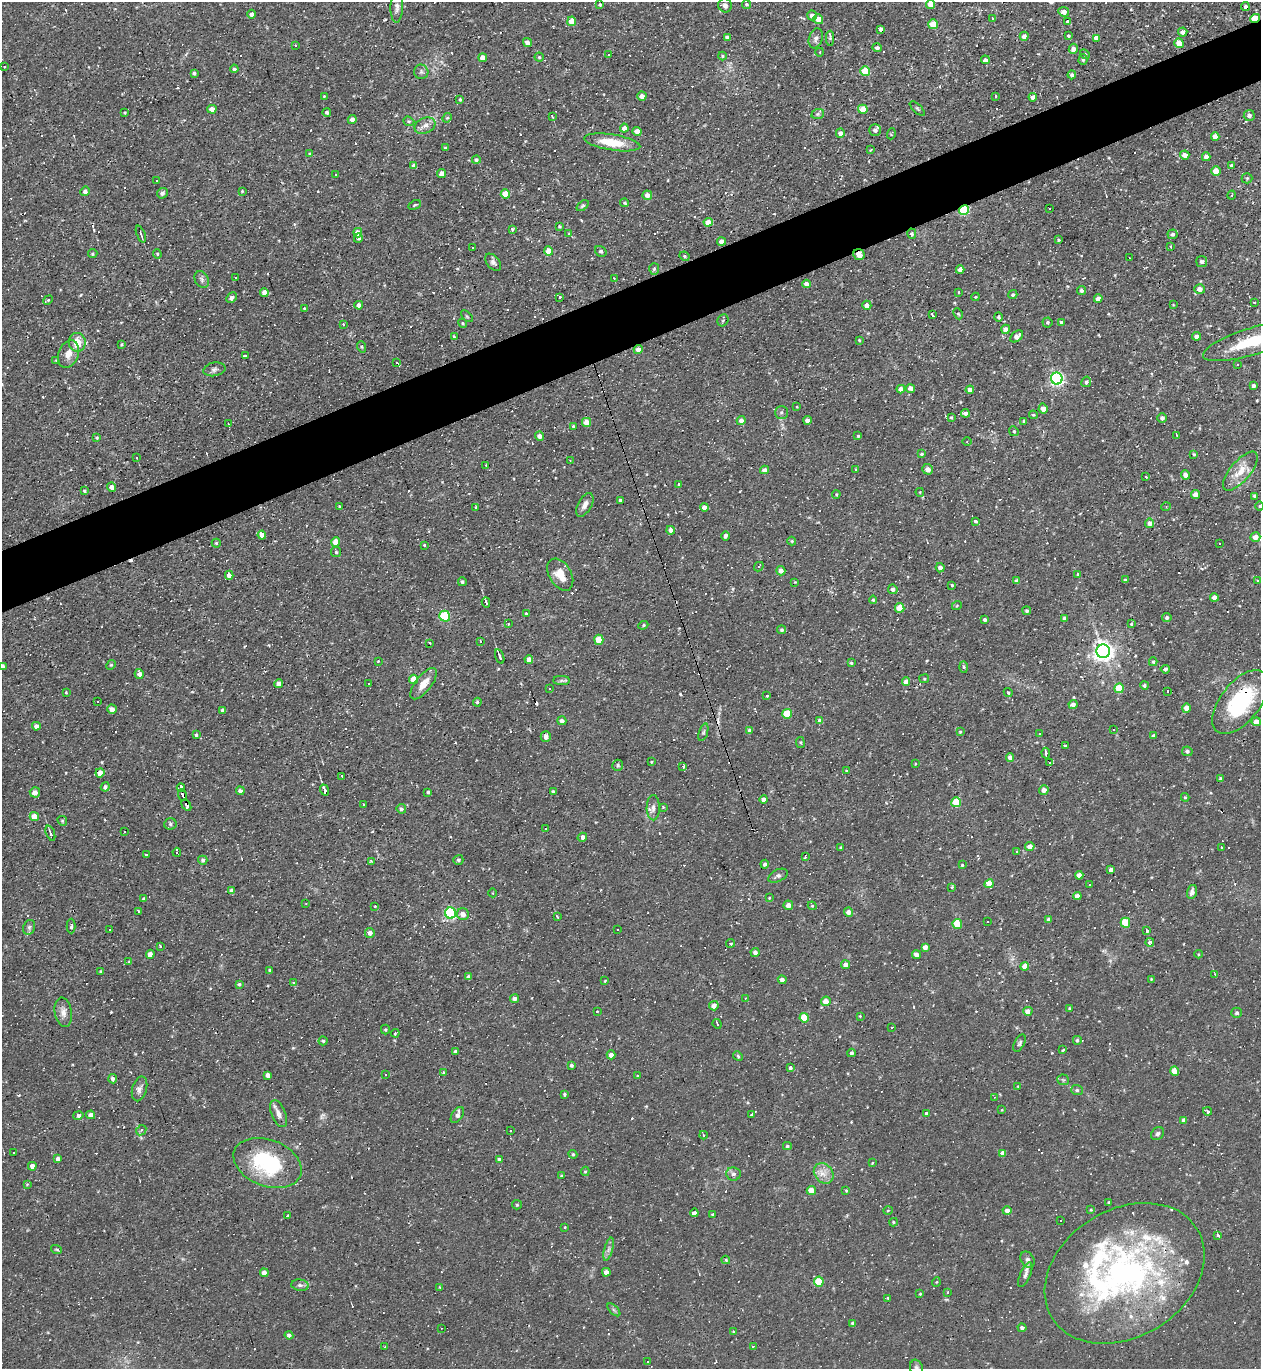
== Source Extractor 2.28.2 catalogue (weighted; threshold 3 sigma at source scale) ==
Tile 10 of 4 x 4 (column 2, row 3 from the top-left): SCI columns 1403-2661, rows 1368-2734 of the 5452 x 5468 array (HDU 1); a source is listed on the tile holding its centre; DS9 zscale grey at full resolution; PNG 1263 x 1371 px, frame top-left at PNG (2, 2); each listed source drawn as its Kron ellipse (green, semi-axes under 4 px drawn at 4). Shown black and unused: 5% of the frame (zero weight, under 2 of 3 exposures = <1% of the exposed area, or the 3 px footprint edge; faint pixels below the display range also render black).
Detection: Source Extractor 2.28.2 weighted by HDU 2 'WHT'; one run over the whole footprint, this tile lists its part. Background 0.0324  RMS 0.0034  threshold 0.0155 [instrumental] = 3 sigma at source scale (4.5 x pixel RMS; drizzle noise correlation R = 1.50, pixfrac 1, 0.05/0.05 arcsec/px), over >= 5 px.
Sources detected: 630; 1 inside a brighter object's white glare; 117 cosmic-ray / hot-pixel residue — neither listed nor drawn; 11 inside a brighter listed object's ellipse — not listed separately; of the other 501, all 500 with FLUX_AUTO >= 0.198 (the completeness limit of this list) listed and drawn (1 fainter detections not listed), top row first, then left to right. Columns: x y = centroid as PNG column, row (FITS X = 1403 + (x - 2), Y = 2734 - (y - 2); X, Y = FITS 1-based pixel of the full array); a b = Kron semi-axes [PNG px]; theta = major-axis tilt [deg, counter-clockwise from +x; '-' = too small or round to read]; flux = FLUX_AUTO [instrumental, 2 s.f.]
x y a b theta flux
600 4 3 3 - 0.37
746 4 4 4 - 0.46
725 5 7 6 - 1.5
931 5 4 4 - 3.5
1245 6 4 3 - 1.3
397 7 15 6 89 1.6
1064 12 5 5 - 1.8
251 14 4 4 - 1.1
812 15 5 4 - 1.7
992 18 4 2 - 0.25
1255 18 5 3 - 8.6
818 19 5 5 - 2.4
572 21 5 4 - 4.5
1067 21 4 3 - 0.37
933 24 5 5 - 7.8
880 29 4 3 - 1.7
1183 32 4 4 - 1.8
1024 36 4 4 - 1.5
1069 36 3 3 - 0.78
727 37 4 4 - 1
816 38 10 6 72 1.2
830 38 7 3 90 0.38
1096 38 4 4 - 1.5
527 42 4 4 - 1.5
1179 43 5 4 - 4.6
295 45 3 3 - 0.51
877 48 5 4 - 1.1
1073 49 5 4 - 1.5
820 52 4 3 - 0.23
1085 54 5 4 - 0.48
608 55 3 3 - 6.9
722 56 4 4 - 0.37
539 57 4 4 - 0.43
483 58 4 4 - 2.4
985 60 4 4 - 1.1
1083 60 5 4 - 0.59
4 67 3 2 - 0.26
234 69 4 3 - 0.66
865 71 5 5 - 11
421 72 7 7 - 0.87
194 73 4 3 - 0.74
1072 75 4 4 - 0.91
324 96 3 2 - 0.28
642 96 4 4 - 1.9
995 97 3 3 - 1.1
1033 97 4 4 - 1.6
460 99 4 3 - 0.42
212 109 4 4 - 2.2
863 109 5 4 - 6.6
917 109 10 2 -45 0.41
327 112 4 4 - 0.77
125 113 4 3 - 0.33
818 114 6 5 - 0.61
1249 115 5 5 - 1.1
552 116 4 2 - 0.35
447 118 5 4 - 0.41
352 119 4 4 - 1.9
409 121 5 4 - 0.47
425 126 11 7 24 2
624 128 4 4 - 2
875 130 6 5 - 1.2
637 131 4 4 - 3
840 133 4 4 - 1.5
891 134 6 3 72 0.3
1215 136 4 4 - 1.7
612 142 28 8 -9 8.6
445 148 4 3 - 0.35
870 150 3 2 - 0.26
310 154 4 3 - 0.36
1185 155 5 4 - 2.2
1206 157 4 4 - 1.8
476 160 4 4 - 0.69
414 166 4 4 - 1.7
1232 166 4 3 - 0.96
1216 171 5 4 - 4.9
442 173 4 4 - 2.3
335 175 2 2 - 0.24
1247 178 5 5 - 0.47
156 181 2 2 - 0.33
85 191 5 4 - 1.1
242 191 3 3 - 0.31
162 193 5 5 - 0.94
505 194 4 4 - 5.7
647 195 5 5 - 2
1232 195 5 3 - 0.3
625 203 4 4 - 0.51
415 205 7 3 25 0.42
583 206 7 4 37 0.52
1050 209 3 2 - 0.31
964 210 5 4 - 31
708 222 4 4 - 3.6
560 226 4 3 - 0.37
512 229 3 3 - 0.57
358 233 5 4 - 3
141 234 9 3 -69 0.69
569 234 4 4 - 0.49
912 234 5 4 - 0.64
1173 234 5 5 - 0.73
358 238 4 4 - 0.94
1059 240 3 3 - 0.53
721 241 4 4 - 2
1170 246 3 2 - 0.42
473 248 3 2 - 0.47
549 251 4 4 - 4.7
601 251 6 5 - 0.61
93 254 5 4 - 0.49
157 254 4 3 - 0.35
859 255 6 5 - 2.9
684 256 5 3 - 0.44
1129 258 3 2 - 0.34
493 262 10 6 -50 1.1
1202 262 5 5 - 0.77
654 269 6 5 - 0.58
960 270 4 4 - 1.8
235 277 3 2 - 0.54
614 278 3 2 - 0.2
202 279 9 6 -64 1
806 284 4 4 - 1.8
1200 289 5 5 - 1.9
1081 291 4 4 - 1
264 292 4 4 - 2.3
958 292 4 3 - 0.21
1013 295 4 4 - 0.62
559 297 3 3 - 0.88
975 297 4 4 - 0.3
231 298 6 4 44 1
1098 299 4 4 - 1.7
48 300 5 4 - 0.39
1254 302 4 2 - 0.21
1173 304 4 2 - 0.23
359 305 4 4 - 1.7
867 305 4 4 - 2.2
304 308 4 3 - 0.27
958 314 6 4 -65 0.46
932 315 4 3 - 40
467 316 7 3 -45 0.37
998 317 4 4 - 0.67
723 320 6 5 - 0.59
1047 322 5 5 - 0.52
1061 322 4 3 - 0.47
463 323 4 4 - 0.36
343 324 4 3 - 0.55
1006 329 4 4 - 1.8
1017 336 7 5 41 1.8
1196 336 4 4 - 1.5
454 337 4 3 - 0.43
859 340 3 3 - 0.27
1254 341 54 13 17 18
77 342 9 8 - 5
122 344 4 3 - 0.38
362 347 6 3 -71 0.42
638 350 4 4 - 2.4
68 354 14 9 69 3.2
245 355 3 3 - 8.4
56 361 3 2 - 0.3
397 363 3 3 - 15
1237 365 3 2 - 0.36
214 369 11 6 10 1.2
1057 379 6 6 - 78
1086 382 5 4 - 0.8
1253 386 3 3 - 0.88
901 389 4 4 - 2
910 389 4 4 - 4.4
970 390 4 4 - 1.7
797 407 3 2 - 0.23
1043 409 5 4 - 1.9
781 412 6 6 - 0.79
965 413 4 3 - 1.1
1033 415 4 3 - 0.38
951 417 4 3 - 0.35
1162 418 5 5 - 0.93
741 420 4 4 - 1.9
808 420 4 4 - 2.2
1024 421 4 3 - 0.47
587 422 4 4 - 5.3
228 424 3 2 - 0.3
573 426 4 4 - 0.41
1014 431 5 4 - 0.44
1177 435 4 2 - 0.31
539 436 4 4 - 1.6
858 436 3 3 - 0.35
97 437 4 4 - 0.44
967 442 4 3 - 0.32
922 454 4 3 - 0.49
1194 454 4 3 - 0.35
137 458 3 2 - 0.2
570 460 3 2 - 0.49
486 465 2 2 - 0.2
855 469 3 3 - 0.53
928 469 5 5 - 2
764 470 4 4 - 1.7
1240 471 24 10 50 5.6
1186 475 4 4 - 1.8
1146 477 3 2 - 0.32
678 485 3 3 - 1.2
111 487 4 4 - 1.7
85 491 3 3 - 0.47
920 492 4 3 - 0.43
836 494 4 4 - 0.4
1196 495 4 4 - 2.4
1255 496 3 3 - 0.66
620 500 3 3 - 0.58
585 505 13 6 61 1.8
1260 506 5 3 - 0.35
339 507 4 3 - 0.31
476 507 3 2 - 0.36
704 507 4 4 - 1.6
1166 507 5 3 - 0.31
975 521 3 3 - 1
1150 523 4 4 - 1.6
671 530 4 4 - 1.7
262 535 4 4 - 1.9
725 536 5 3 - 0.88
1255 537 5 4 - 2.1
792 541 4 4 - 0.32
336 542 4 4 - 5
216 543 4 4 - 0.41
1219 543 2 2 - 0.34
424 545 4 4 - 0.37
336 552 5 5 - 0.53
759 567 5 4 - 0.52
940 568 5 4 - 1.6
781 571 4 4 - 1.9
1078 574 4 3 - 0.63
229 575 4 4 - 2
560 575 17 11 -59 5.2
1125 580 4 4 - 0.41
1258 580 2 2 - 0.25
1016 581 4 4 - 1
462 582 4 3 - 0.71
795 582 4 3 - 0.24
952 585 3 3 - 0.35
893 589 5 4 - 1.1
1214 597 4 4 - 1.8
873 600 4 4 - 0.4
486 602 5 3 - 0.76
957 605 5 3 - 0.3
900 608 5 4 - 5.6
1027 611 4 4 - 0.58
526 614 3 3 - 0.68
445 616 5 5 - 23
1167 617 4 4 - 0.77
1064 618 4 3 - 0.98
985 620 3 3 - 0.82
1131 623 3 3 - 0.6
508 624 3 2 - 0.72
643 625 5 4 - 0.41
782 630 4 4 - 0.63
599 640 5 4 - 8.1
480 641 3 3 - 2.8
430 643 2 2 - 0.29
1103 651 7 7 - 190
500 657 7 3 -72 0.92
529 659 4 4 - 1.7
378 661 3 3 - 0.23
1153 662 4 4 - 0.43
851 663 4 4 - 0.43
111 665 5 4 - 0.46
2 666 4 4 - 1.2
964 667 5 3 - 0.42
1165 669 5 4 - 0.7
139 674 5 4 - 1.8
414 679 5 4 - 4.7
924 679 5 4 - 0.44
561 680 8 4 -1 0.75
906 682 4 4 - 2.3
369 683 3 3 - 0.48
279 684 4 4 - 2
424 684 19 8 53 3.9
1144 685 4 4 - 0.61
1119 688 5 4 - 8.7
550 689 2 2 - 0.28
1168 691 3 2 - 0.58
66 692 3 3 - 0.29
1008 693 5 3 - 0.34
767 696 3 2 - 1.2
98 702 3 3 - 0.53
477 702 4 4 - 0.5
1240 702 38 19 52 30
1073 704 4 4 - 1.6
1186 708 4 4 - 3.1
112 709 4 4 - 1.9
222 710 4 3 - 0.81
787 714 5 4 - 11
562 721 4 4 - 1.3
820 721 4 4 - 2
1256 722 4 4 - 2.7
36 726 4 4 - 1.7
750 730 4 4 - 1.1
1114 730 3 3 - 2.4
703 732 9 4 71 0.62
960 732 4 3 - 0.35
1039 734 2 2 - 0.27
196 735 4 3 - 0.56
1154 736 4 4 - 1.6
546 737 5 5 - 1.4
800 742 5 3 - 0.39
1065 746 4 3 - 0.46
1187 751 5 4 - 0.7
1046 753 5 3 - 1
1010 757 4 4 - 1.8
651 762 3 3 - 0.27
1049 763 3 3 - 110
915 764 3 3 - 0.3
618 765 5 5 - 0.68
683 766 3 3 - 0.93
847 771 4 3 - 0.38
100 773 4 4 - 2.7
342 777 4 2 - 0.6
1220 779 4 3 - 0.64
105 787 4 4 - 0.98
181 788 4 3 - 170
324 790 5 3 - 12
1044 790 5 4 - 1.8
240 791 4 4 - 1
553 791 3 3 - 0.53
35 792 5 5 - 1.9
428 792 4 3 - 0.51
183 795 6 3 -71 2.6
1185 797 4 4 - 0.41
764 799 4 4 - 2.2
956 802 5 5 - 10
363 804 2 2 - 0.31
186 805 6 3 -59 1.1
663 807 4 3 - 0.29
653 808 12 6 90 1.7
401 809 4 4 - 0.87
34 816 4 4 - 4.1
62 821 5 4 - 0.4
170 824 6 5 - 0.76
546 829 3 3 - 2.4
124 832 3 2 - 0.43
50 833 8 3 -69 0.97
582 837 5 4 - 2.2
1030 846 4 4 - 1.9
841 848 3 3 - 0.39
1221 848 3 2 - 0.41
1016 851 3 3 - 0.72
177 852 4 3 - 1
146 855 3 3 - 11
805 857 4 3 - 0.54
203 860 5 4 - 0.79
458 860 5 5 - 0.73
371 861 4 3 - 0.54
765 864 4 4 - 0.92
962 865 3 3 - 0.37
1111 870 4 4 - 1.6
1079 875 4 4 - 2.2
778 876 10 6 27 1
989 884 5 4 - 6
1089 884 3 3 - 0.49
952 887 4 3 - 0.35
231 891 4 4 - 1.1
1192 892 7 5 73 1.2
493 893 4 3 - 0.28
1077 896 4 4 - 1.4
769 898 3 3 - 0.28
144 899 4 4 - 0.56
306 903 3 2 - 0.2
788 905 5 4 - 2.3
375 906 4 2 - 0.25
812 906 4 4 - 0.38
139 911 4 3 - 0.36
848 912 4 4 - 2.1
450 913 5 5 - 43
463 914 6 6 - 2.3
557 916 3 3 - 0.3
1049 919 4 3 - 1
987 921 3 3 - 1
1125 923 5 5 - 9
957 924 5 4 - 8.4
71 926 7 4 90 0.78
29 927 8 6 69 0.86
109 929 3 2 - 0.41
617 930 3 3 - 0.8
1146 931 3 3 - 2.5
370 933 5 5 - 1.8
1150 942 4 3 - 2.3
731 943 4 2 - 0.35
160 946 3 3 - 4
925 947 4 4 - 1.8
755 952 4 4 - 1.3
150 954 4 4 - 2.6
1199 954 4 3 - 0.35
916 955 4 4 - 1.7
129 962 4 4 - 0.4
846 965 4 4 - 1.8
1025 966 4 4 - 3.6
270 970 4 3 - 0.44
100 971 3 3 - 0.36
1215 974 4 2 - 0.26
468 977 4 4 - 1.1
1151 979 4 3 - 0.27
782 980 4 4 - 1.2
605 981 3 3 - 0.3
294 983 3 2 - 0.32
239 984 4 4 - 0.48
745 998 2 2 - 0.21
514 999 4 4 - 1.1
826 1001 5 5 - 3.3
714 1006 5 4 - 1.7
1069 1008 3 3 - 0.3
597 1011 2 2 - 0.3
1028 1011 4 4 - 2.7
63 1012 15 8 -81 2.3
1237 1013 5 5 - 0.78
860 1016 3 3 - 0.31
804 1018 5 4 - 7.2
717 1024 5 2 - 0.39
891 1027 3 2 - 0.41
385 1030 5 4 - 0.41
395 1033 4 3 - 0.38
1077 1040 4 4 - 0.58
323 1041 4 4 - 0.5
1019 1043 9 5 62 0.71
1063 1050 3 3 - 0.51
456 1052 4 4 - 1.2
851 1053 4 4 - 0.79
611 1055 4 4 - 1.9
738 1056 5 4 - 0.45
571 1065 3 3 - 0.7
790 1068 3 3 - 1.2
1175 1071 4 4 - 5.4
443 1072 4 3 - 0.65
268 1075 4 4 - 1.9
385 1075 3 3 - 0.82
637 1076 3 3 - 0.26
113 1079 5 4 - 1.1
1063 1080 6 5 - 0.54
1018 1086 4 4 - 0.28
140 1089 13 7 74 1.6
1077 1090 6 5 - 0.64
565 1094 4 3 - 0.5
994 1097 4 2 - 0.24
1002 1110 3 3 - 0.24
1208 1111 4 3 - 0.96
279 1114 14 7 -68 2.4
927 1114 4 4 - 1.3
78 1115 5 4 - 1.1
91 1115 4 4 - 2.1
457 1115 9 5 57 1.2
751 1115 4 3 - 0.84
1184 1120 4 4 - 1.4
141 1130 6 4 46 0.66
510 1130 3 2 - 0.32
1158 1134 7 5 44 0.81
703 1135 4 3 - 0.3
787 1146 4 4 - 0.51
14 1152 3 3 - 0.57
1003 1153 4 4 - 2.2
573 1154 4 4 - 0.39
58 1159 4 4 - 1
500 1160 4 4 - 1.6
268 1163 35 23 -21 31
872 1163 4 3 - 0.26
32 1166 4 4 - 1.8
585 1171 4 4 - 0.38
824 1173 11 9 -50 2.8
733 1174 7 6 - 1
561 1176 4 3 - 0.32
27 1184 4 3 - 0.44
811 1190 4 4 - 4.5
846 1190 4 3 - 0.37
1109 1202 3 2 - 0.32
517 1205 5 4 - 0.39
1091 1210 4 3 - 0.36
888 1211 4 3 - 0.3
1007 1211 4 4 - 2
694 1213 4 3 - 3.2
712 1214 3 3 - 0.4
288 1216 3 3 - 0.74
1060 1221 3 3 - 0.69
893 1222 4 4 - 0.39
565 1228 3 3 - 0.79
1218 1235 3 3 - 12
56 1249 5 3 - 0.43
609 1249 12 4 75 0.95
726 1260 4 4 - 0.59
1028 1260 8 6 -57 0.97
606 1272 4 4 - 2
264 1273 4 4 - 2.2
1125 1273 85 63 32 120
1025 1275 13 5 67 1.3
819 1282 5 5 - 10
936 1282 5 3 - 0.27
300 1285 9 5 -8 0.92
440 1287 4 3 - 0.33
947 1292 3 3 - 0.63
920 1294 3 3 - 0.3
888 1298 3 3 - 0.49
614 1310 8 4 -45 0.61
853 1323 4 4 - 0.78
441 1328 2 2 - 0.21
1022 1328 4 4 - 1.4
733 1331 4 3 - 0.33
289 1335 4 4 - 0.97
753 1346 4 3 - 0.55
384 1347 3 2 - 0.28
648 1362 3 3 - 0.51
917 1368 8 6 -70 1.1
Overlapping masked pixels (flux is a lower limit): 10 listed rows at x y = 1245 6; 1255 18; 964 210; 859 255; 638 350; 1240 702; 1046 753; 1049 763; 183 795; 1125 1273
Isophote crosses this tile's border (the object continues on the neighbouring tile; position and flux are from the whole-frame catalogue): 5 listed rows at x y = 1254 341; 2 666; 1240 702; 1125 1273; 917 1368